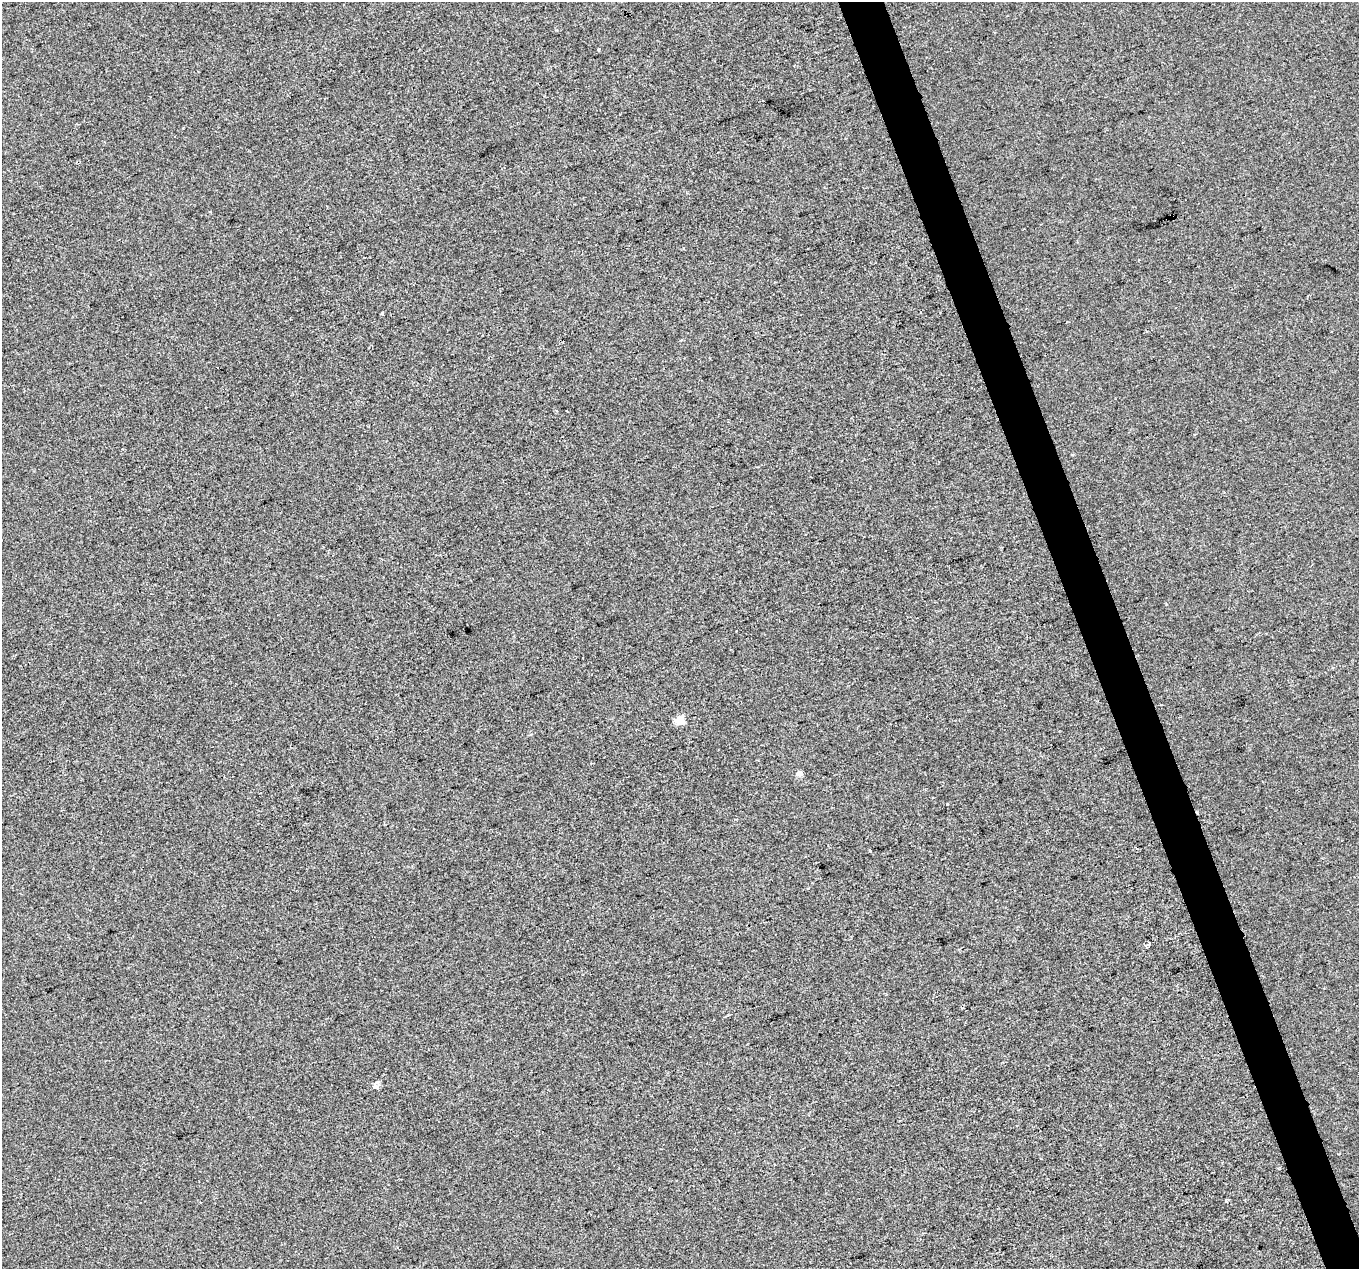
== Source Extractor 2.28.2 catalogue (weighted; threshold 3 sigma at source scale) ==
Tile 6 of 4 x 4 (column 2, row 2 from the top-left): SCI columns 1359-2715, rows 2658-3924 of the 5430 x 5260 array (HDU 1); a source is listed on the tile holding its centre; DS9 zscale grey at full resolution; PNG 1361 x 1271 px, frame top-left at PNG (2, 2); no overlay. Shown black and unused: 3% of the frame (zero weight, under 2 of 3 exposures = <1% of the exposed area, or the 3 px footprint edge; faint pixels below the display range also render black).
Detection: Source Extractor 2.28.2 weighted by HDU 2 'WHT'; one run over the whole footprint, this tile lists its part. Background -1.98e-04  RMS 0.0056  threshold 0.025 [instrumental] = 3 sigma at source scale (4.5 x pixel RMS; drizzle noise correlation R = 1.50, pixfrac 1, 0.0396/0.0396 arcsec/px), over >= 5 px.
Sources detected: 10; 1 cosmic-ray / hot-pixel residue — not listed; the other 9 listed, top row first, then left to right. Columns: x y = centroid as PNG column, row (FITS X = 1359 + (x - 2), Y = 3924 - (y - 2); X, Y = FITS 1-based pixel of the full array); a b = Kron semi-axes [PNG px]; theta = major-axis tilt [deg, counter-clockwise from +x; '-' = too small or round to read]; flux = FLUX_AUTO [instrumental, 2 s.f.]
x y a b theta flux
598 49 3 3 - 0.92
1173 216 5 3 - 5.4
217 368 3 3 - 1.9
680 721 5 5 - 20
799 774 4 4 - 4.5
947 804 3 2 - 0.65
870 850 3 3 - 1.2
1146 945 5 3 - 8.4
375 1087 9 6 -11 1.8
Overlapping masked pixels (flux is a lower limit): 1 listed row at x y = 1173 216